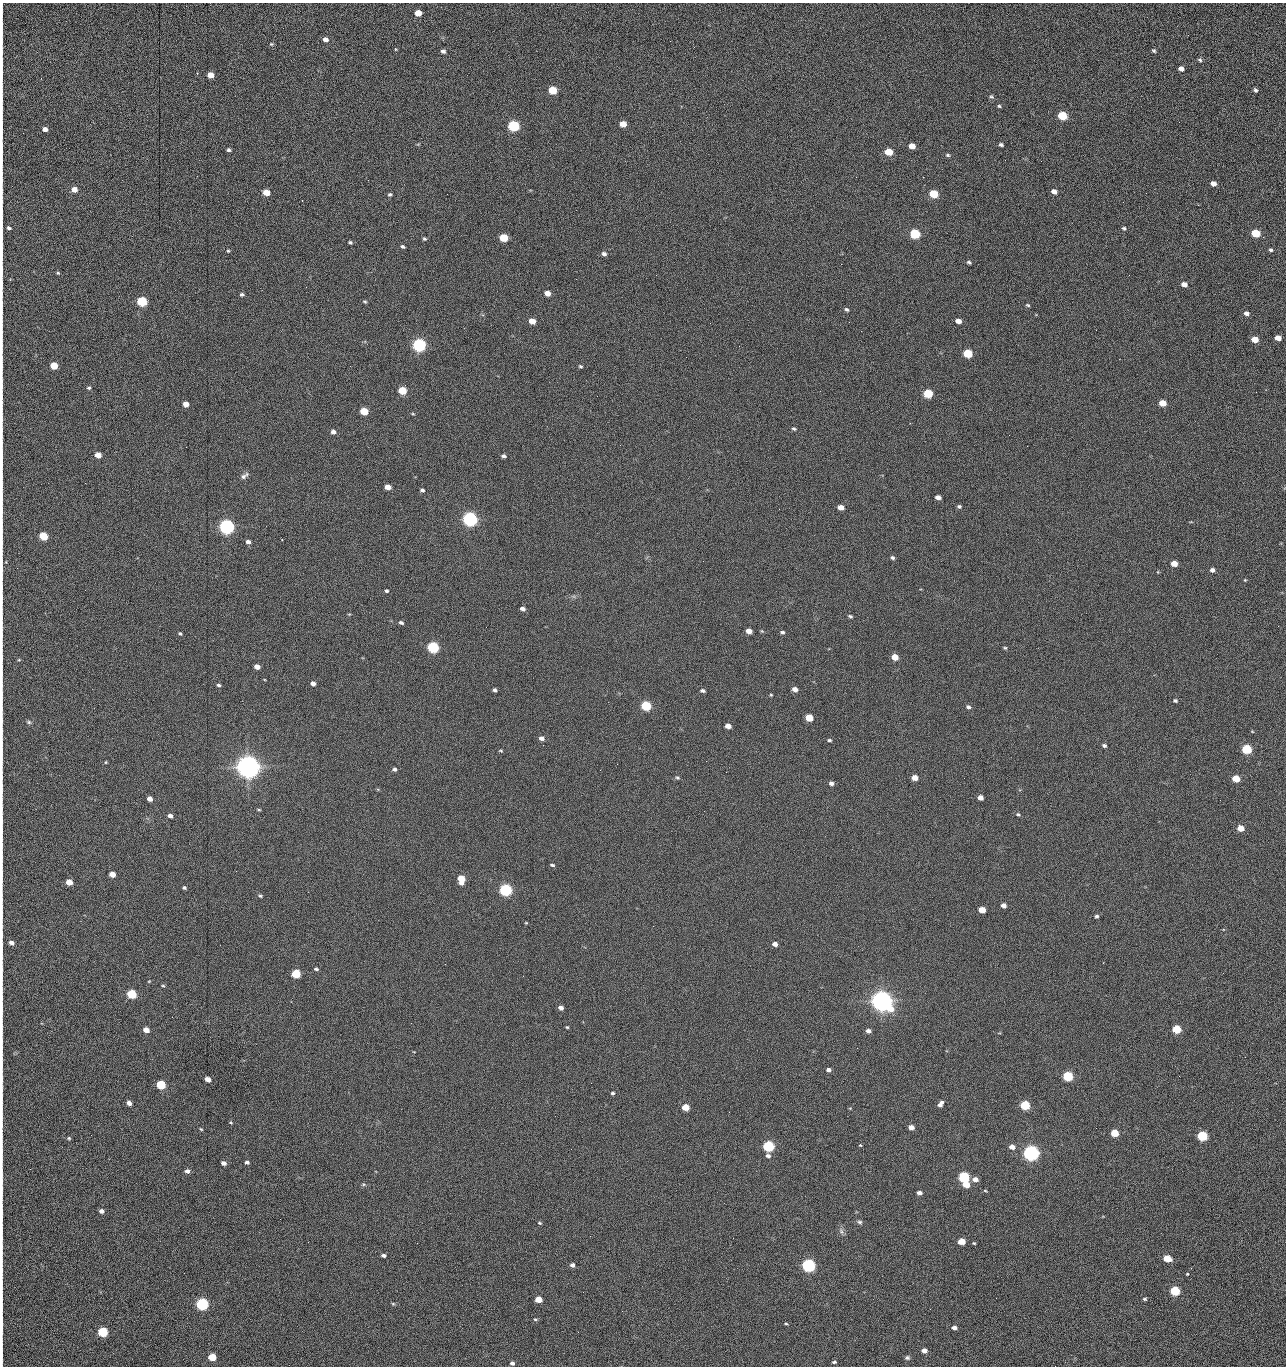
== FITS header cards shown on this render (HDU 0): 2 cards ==
NAXIS1  =                 1284 /fastest changing axis
NAXIS2  =                 1364 /next to fastest changing axis

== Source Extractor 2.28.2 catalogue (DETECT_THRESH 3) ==
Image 1284 x 1364 px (HDU 0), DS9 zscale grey, 1 PNG px = 1 image px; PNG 1288 x 1368 px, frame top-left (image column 1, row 1364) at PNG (2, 3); no overlay
Background 149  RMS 15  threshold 44.9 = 3 sigma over >= 5 px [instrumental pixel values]
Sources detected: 273; all 273 listed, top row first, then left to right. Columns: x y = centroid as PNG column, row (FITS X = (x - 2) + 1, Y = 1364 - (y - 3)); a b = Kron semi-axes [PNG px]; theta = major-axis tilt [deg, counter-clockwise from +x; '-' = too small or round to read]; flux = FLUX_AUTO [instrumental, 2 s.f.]
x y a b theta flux
2 8 17 2 90 2.0e+03
418 13 5 5 - 1.3e+04
1188 35 2 2 - 8.6e+02
325 39 6 5 - 4.9e+03
670 41 2 2 - 1.5e+03
271 44 5 4 - 1.2e+03
2 51 15 2 90 2.7e+03
443 51 5 4 - 2.7e+03
1154 51 5 4 - 1.5e+03
1200 60 6 5 - 1.7e+03
2 64 10 2 90 1.9e+03
1181 69 5 4 - 4.6e+03
210 75 5 4 - 1.4e+04
552 90 6 5 - 4.1e+04
1255 90 4 3 - 1.8e+03
991 97 6 6 - 1.8e+03
2 101 10 2 90 1.9e+03
999 106 4 4 - 1.3e+03
1062 116 6 5 - 6.0e+04
1179 122 2 2 - 7.1e+02
623 124 5 5 - 1.4e+04
513 126 6 5 - 1.6e+05
45 129 5 4 - 4.7e+03
1001 145 4 3 - 2.0e+03
912 146 5 4 - 1.2e+04
229 150 4 3 - 2.2e+03
889 152 6 5 - 2.8e+04
2 153 14 2 90 2.2e+03
948 155 6 5 - 1.7e+03
1005 160 2 2 - 8.9e+02
1041 161 2 2 - 1.2e+03
856 177 2 2 - 1.6e+03
923 177 2 2 - 2.0e+04
1213 183 5 4 - 6.4e+03
74 189 5 5 - 9.8e+03
2 191 9 2 90 1.6e+03
1054 191 6 4 -23 5.6e+03
266 192 5 4 - 1.9e+04
390 194 5 4 - 1.6e+03
933 194 6 5 - 5.1e+04
2 200 12 2 90 2.2e+03
1123 202 2 2 - 4.6e+02
2 217 13 2 90 2.6e+03
9 228 5 4 - 2.0e+03
1124 228 6 5 - 1.6e+03
1256 233 6 5 - 4.2e+04
915 234 6 5 - 1.0e+05
504 238 6 5 - 4.0e+04
424 239 5 4 - 1.4e+03
350 242 4 4 - 1.4e+03
403 247 5 3 - 1.7e+03
1271 250 5 4 - 1.7e+03
228 251 4 4 - 1.2e+03
604 254 6 5 - 2.9e+03
969 262 5 4 - 1.8e+03
841 264 2 2 - 1.9e+04
2 272 25 2 90 4.7e+03
58 273 5 4 - 1.2e+03
656 275 3 2 - 1.2e+03
1184 284 5 4 - 7.0e+03
306 287 2 2 - 4.7e+02
547 293 5 4 - 9.2e+03
242 294 4 4 - 1.9e+03
142 301 6 5 - 1.0e+05
365 301 5 4 - 1.3e+03
1028 305 6 4 -26 1.3e+03
846 309 4 3 - 1.9e+03
1246 313 6 5 - 3.8e+03
532 321 5 4 - 1.5e+04
958 321 5 4 - 7.6e+03
849 322 2 2 - 6.1e+02
710 323 2 2 - 2.3e+03
1096 330 2 2 - 6.4e+02
1278 338 5 4 - 1.0e+04
1255 340 5 4 - 1.6e+04
419 345 6 5 - 2.9e+05
968 353 6 5 - 5.7e+04
54 366 5 5 - 2.5e+04
350 366 2 2 - 1.7e+03
580 366 5 3 - 1.3e+03
2 381 10 2 90 1.9e+03
89 388 5 5 - 1.8e+03
402 390 5 5 - 3.6e+04
1256 392 2 2 - 8.9e+02
928 393 6 5 - 5.9e+04
1162 403 5 4 - 1.8e+04
186 404 5 4 - 8.4e+03
364 411 5 5 - 2.9e+04
413 414 5 3 - 9.3e+02
2 419 11 2 90 2.0e+03
794 429 5 4 - 1.6e+03
333 432 5 5 - 3.9e+03
1009 435 3 2 - 8.5e+02
186 447 2 2 - 1.8e+03
98 455 5 4 - 1.2e+04
2 456 24 2 90 4.1e+03
503 456 5 4 - 2.5e+03
244 476 13 6 35 3.6e+03
85 483 2 2 - 6.2e+02
2 486 19 2 90 3.2e+03
387 487 5 4 - 1.0e+04
422 490 5 4 - 2.2e+03
938 497 5 4 - 5.7e+03
959 506 5 4 - 1.9e+03
841 507 5 4 - 8.8e+03
2 511 10 2 90 1.7e+03
470 519 6 5 - 5.0e+05
227 527 6 5 - 5.3e+05
43 536 5 5 - 4.1e+04
248 542 5 4 - 3.9e+03
893 558 6 4 -44 1.9e+03
1174 563 5 4 - 1.3e+04
2 568 12 2 90 2.1e+03
1212 570 5 4 - 3.8e+03
1158 572 6 3 -72 8.0e+02
1245 580 4 3 - 8.6e+02
386 591 4 4 - 1.7e+03
523 609 5 4 - 4.1e+03
850 616 6 4 -23 1.6e+03
401 623 5 4 - 2.0e+03
749 631 5 4 - 1.0e+04
782 632 6 5 - 1.9e+03
180 633 3 3 - 1.4e+03
433 647 6 5 - 1.6e+05
1005 648 5 4 - 1.3e+03
895 657 5 4 - 1.4e+04
2 658 10 2 90 1.7e+03
19 660 5 3 - 8.8e+02
257 667 5 4 - 7.4e+03
313 683 4 4 - 4.2e+03
219 685 4 4 - 1.8e+03
795 689 5 4 - 6.2e+03
495 690 4 3 - 2.3e+03
702 691 5 4 - 2.4e+03
2 695 14 2 90 2.4e+03
771 695 4 4 - 1.0e+03
1175 701 5 4 - 1.7e+03
646 706 6 5 - 8.5e+04
968 707 6 5 - 2.6e+03
809 718 5 5 - 2.7e+04
2 720 10 2 90 1.6e+03
29 722 6 4 -22 1.7e+03
728 726 5 4 - 7.7e+03
1252 731 5 3 - 7.7e+02
541 738 5 4 - 4.3e+03
829 740 5 3 - 1.6e+03
543 745 2 2 - 2.2e+03
1104 746 5 4 - 2.1e+03
1247 749 5 5 - 7.7e+04
501 751 5 3 - 1.1e+03
706 761 2 2 - 1.5e+03
106 762 4 3 - 9.0e+02
617 764 2 2 - 1.9e+03
248 767 8 7 - 1.7e+06
394 769 4 4 - 2.4e+03
726 772 2 2 - 1.6e+03
677 778 6 4 -45 1.5e+03
915 778 5 4 - 1.1e+04
1236 779 5 5 - 2.5e+04
831 783 5 4 - 3.3e+03
2 790 11 2 90 1.8e+03
980 798 5 4 - 7.9e+03
149 799 5 4 - 6.6e+03
259 809 6 3 -9 1.1e+03
1018 814 6 4 -21 1.5e+03
170 816 5 4 - 3.9e+03
2 820 15 2 90 2.7e+03
1241 828 5 4 - 1.5e+04
552 865 5 3 - 1.7e+03
2 873 12 2 90 1.6e+03
112 874 5 4 - 1.2e+04
461 879 6 5 - 2.7e+04
69 882 5 4 - 1.6e+04
184 888 4 3 - 1.7e+03
505 890 6 5 - 2.4e+05
260 896 6 4 -27 1.5e+03
1004 905 5 4 - 5.7e+03
982 910 5 4 - 1.8e+04
1096 916 5 4 - 2.0e+03
526 923 3 3 - 7.7e+02
2 935 9 2 90 1.5e+03
11 943 5 4 - 4.1e+03
775 944 5 4 - 5.8e+03
2 969 12 2 90 2.2e+03
316 969 5 3 - 1.9e+03
296 974 5 5 - 6.0e+04
523 976 2 2 - 1.4e+03
149 981 4 3 - 7.7e+02
163 986 5 3 - 1.1e+03
131 994 5 5 - 7.4e+04
882 1001 8 7 - 1.4e+06
561 1008 5 4 - 4.4e+03
2 1011 14 2 90 2.6e+03
411 1023 2 2 - 3.7e+03
567 1027 4 4 - 1.0e+03
1177 1029 5 5 - 4.8e+04
146 1030 5 4 - 1.0e+04
868 1031 5 4 - 4.0e+03
2 1033 12 2 90 2.3e+03
857 1048 2 2 - 9.8e+02
1245 1057 2 2 - 1.2e+03
828 1070 4 4 - 3.2e+03
1068 1076 5 5 - 8.8e+04
1179 1076 2 2 - 1.7e+03
2 1079 17 2 90 2.9e+03
208 1079 5 4 - 9.0e+03
161 1085 5 5 - 6.4e+04
612 1093 4 4 - 1.7e+03
129 1103 5 4 - 5.3e+03
941 1104 7 4 56 4.6e+03
1025 1105 5 5 - 7.3e+04
685 1107 5 4 - 2.0e+04
729 1112 2 2 - 7.0e+02
2 1117 8 2 90 1.3e+03
231 1122 4 3 - 9.9e+02
911 1127 5 4 - 7.1e+03
201 1129 5 4 - 1.1e+03
1115 1133 5 4 - 3.1e+04
91 1135 2 2 - 1.7e+03
1202 1136 5 5 - 9.9e+04
69 1138 5 4 - 1.4e+03
860 1145 4 4 - 9.5e+02
768 1146 6 5 - 1.4e+05
1012 1147 5 4 - 7.5e+03
571 1149 2 2 - 6.1e+02
1031 1153 6 5 - 6.2e+05
768 1156 6 4 -12 2.9e+03
247 1162 5 4 - 2.4e+03
223 1163 5 4 - 4.6e+03
30 1169 2 2 - 2.3e+03
187 1171 5 5 - 4.0e+03
964 1177 6 5 - 1.5e+05
975 1179 5 4 - 6.5e+03
966 1185 5 4 - 1.6e+04
2 1191 18 2 90 3.4e+03
985 1191 5 3 - 9.8e+02
919 1193 5 4 - 4.3e+03
101 1211 5 4 - 4.2e+03
2 1213 14 2 90 2.3e+03
280 1219 2 2 - 1.3e+03
860 1222 7 5 -4 2.0e+03
539 1223 5 3 - 1.1e+03
841 1231 10 5 -66 2.8e+03
962 1241 5 4 - 1.9e+04
308 1242 2 2 - 1.2e+03
417 1243 2 2 - 3.7e+03
974 1243 4 3 - 1.0e+03
383 1255 5 3 - 2.7e+03
1167 1258 6 4 -12 2.7e+04
572 1265 5 4 - 3.2e+03
808 1265 6 5 - 3.0e+05
2 1271 16 2 90 2.5e+03
1187 1274 4 4 - 8.6e+02
1175 1291 5 5 - 7.8e+04
996 1298 2 2 - 1.8e+03
538 1299 5 4 - 1.7e+04
1145 1299 5 4 - 1.6e+03
202 1304 6 5 - 2.3e+05
393 1304 5 4 - 1.2e+03
622 1311 2 2 - 5.4e+02
535 1319 5 4 - 1.3e+03
786 1324 5 3 - 1.1e+03
2 1325 32 2 90 6.1e+03
954 1328 5 4 - 4.0e+03
103 1332 5 5 - 9.1e+04
578 1332 2 2 - 2.5e+03
924 1351 5 4 - 6.7e+03
2 1355 10 2 90 1.8e+03
212 1357 5 5 - 3.0e+04
907 1358 6 5 - 2.1e+03
834 1362 5 3 - 1.6e+03
512 1363 4 4 - 2.6e+03
1055 1366 2 2 - 1.2e+03
At the frame edge (FLAGS 8, measured only in part): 35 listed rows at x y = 2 8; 2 51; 2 64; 2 101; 2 153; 2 191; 2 200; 2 217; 9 228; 2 272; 2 381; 2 419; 2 456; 2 486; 2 511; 2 568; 2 658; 2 695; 2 720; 2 790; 2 820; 2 873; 2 935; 11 943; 2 969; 2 1011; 2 1033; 2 1079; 2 1117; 2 1191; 2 1213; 2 1271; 2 1325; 2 1355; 1055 1366

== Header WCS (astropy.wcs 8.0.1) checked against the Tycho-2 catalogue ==
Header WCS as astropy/WCSLIB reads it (CRVAL/CRPIX/CD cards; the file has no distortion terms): RA---TAN/DEC--TAN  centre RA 15:41:40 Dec +51:59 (235.42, +51.99 deg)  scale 1.26 arcsec/px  FOV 26.9' x 28.5'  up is +92 deg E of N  parity flipped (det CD > 0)
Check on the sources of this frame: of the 60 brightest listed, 10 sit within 2.0 arcsec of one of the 11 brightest Tycho-2 stars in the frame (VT <= 12.29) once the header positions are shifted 0.47 arcsec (0.22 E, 0.42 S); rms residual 0.71 arcsec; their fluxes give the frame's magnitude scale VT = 25.19 - 2.5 log10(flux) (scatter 0.23 mag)
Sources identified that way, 10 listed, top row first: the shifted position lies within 2.0 arcsec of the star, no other Tycho-2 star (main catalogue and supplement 1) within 4.0 arcsec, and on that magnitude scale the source's flux lands within +1.5 / -3 mag of the star's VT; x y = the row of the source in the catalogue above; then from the Tycho-2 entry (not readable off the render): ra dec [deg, ICRS J2000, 3 dp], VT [Tycho-2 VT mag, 2 dp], TYC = Tycho-2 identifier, HIP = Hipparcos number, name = IAU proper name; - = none
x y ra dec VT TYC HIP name
419 345 235.614 +52.064 11.61 3489-1132-1 - -
470 519 235.514 +52.049 11.19 3489-1407-1 - -
227 527 235.515 +52.133 11.12 3489-1380-1 - -
248 767 235.378 +52.130 9.31 3489-1322-1 76850 -
505 890 235.303 +52.042 11.52 3489-958-1 - -
882 1001 235.232 +51.912 9.59 3489-824-1 - -
1031 1153 235.143 +51.862 10.97 3489-1016-1 - -
964 1177 235.131 +51.886 12.29 3489-908-1 - -
808 1265 235.084 +51.941 11.45 3489-1346-1 - -
202 1304 235.075 +52.152 11.74 3489-912-1 - -